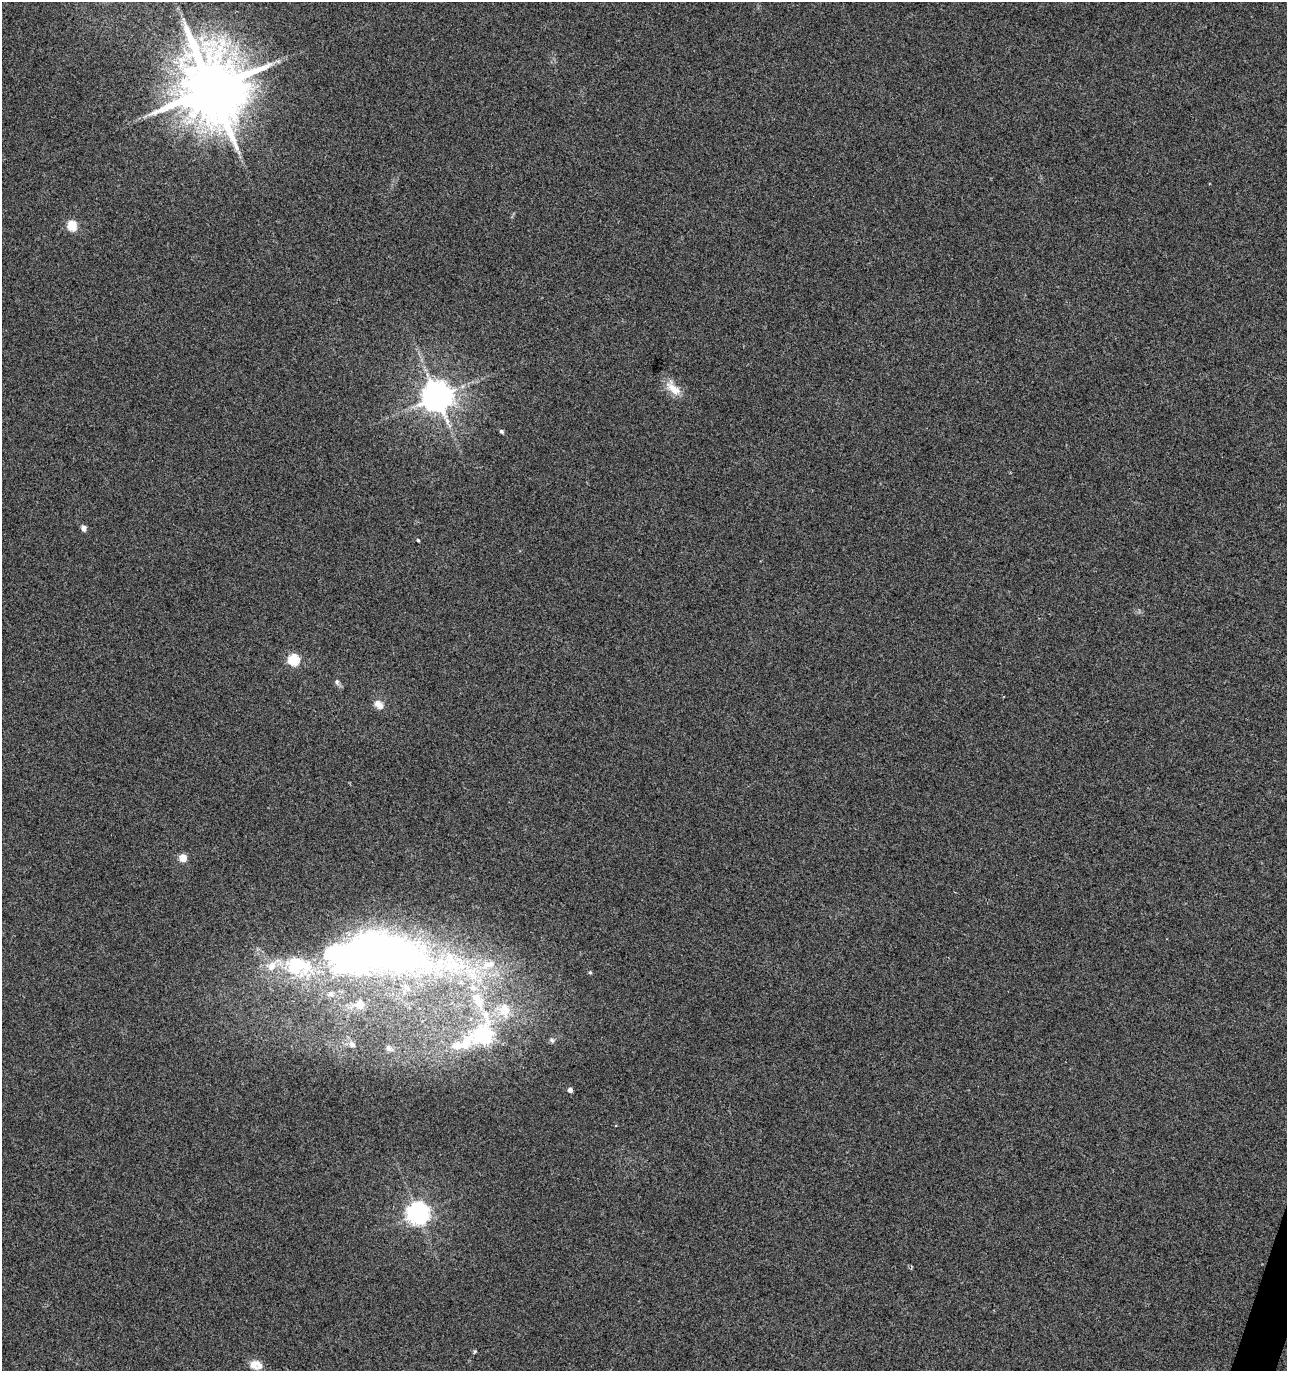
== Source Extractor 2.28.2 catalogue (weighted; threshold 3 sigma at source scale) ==
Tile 6 of 4 x 4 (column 2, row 2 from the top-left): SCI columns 1561-2845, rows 2739-4107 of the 5625 x 5484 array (HDU 1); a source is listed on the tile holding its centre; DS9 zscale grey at full resolution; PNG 1289 x 1373 px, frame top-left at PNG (2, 2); no overlay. Shown black and unused: <1% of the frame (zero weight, under 3 of 4 exposures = <1% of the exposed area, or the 3 px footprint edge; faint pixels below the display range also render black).
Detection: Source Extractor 2.28.2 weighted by HDU 2 'WHT'; one run over the whole footprint, this tile lists its part. Background 0.0334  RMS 0.0091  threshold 0.0407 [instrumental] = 3 sigma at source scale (4.5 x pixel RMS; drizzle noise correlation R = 1.50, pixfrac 1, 0.0396/0.0396 arcsec/px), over >= 5 px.
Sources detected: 36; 4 inside a brighter object's white glare — not listed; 7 inside a brighter listed object's ellipse — not listed separately; the other 25 listed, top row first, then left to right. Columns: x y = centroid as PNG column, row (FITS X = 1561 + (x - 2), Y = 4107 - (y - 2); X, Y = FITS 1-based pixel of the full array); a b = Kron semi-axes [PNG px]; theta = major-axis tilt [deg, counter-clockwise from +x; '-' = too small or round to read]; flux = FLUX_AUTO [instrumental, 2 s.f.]
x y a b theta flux
211 88 18 16 -68 9400
72 226 6 5 - 50
673 388 24 11 -45 14
437 397 9 9 - 1700
501 431 5 4 - 2
84 528 6 5 - 4
418 540 4 3 - 1.1
294 660 5 5 - 78
337 682 8 6 -73 2.5
378 704 14 9 -43 6.8
183 858 5 5 - 28
373 948 102 61 -8 370
272 966 17 12 37 15
590 972 5 4 - 1.2
472 974 35 20 -57 56
504 1010 24 22 -23 35
484 1036 11 8 75 280
552 1040 7 6 - 2.2
352 1044 10 8 -41 4.4
457 1045 51 18 20 49
388 1048 9 8 - 3.7
570 1090 4 4 - 4.5
418 1213 7 7 - 640
475 1351 6 4 58 1.1
253 1365 16 11 -47 8.3